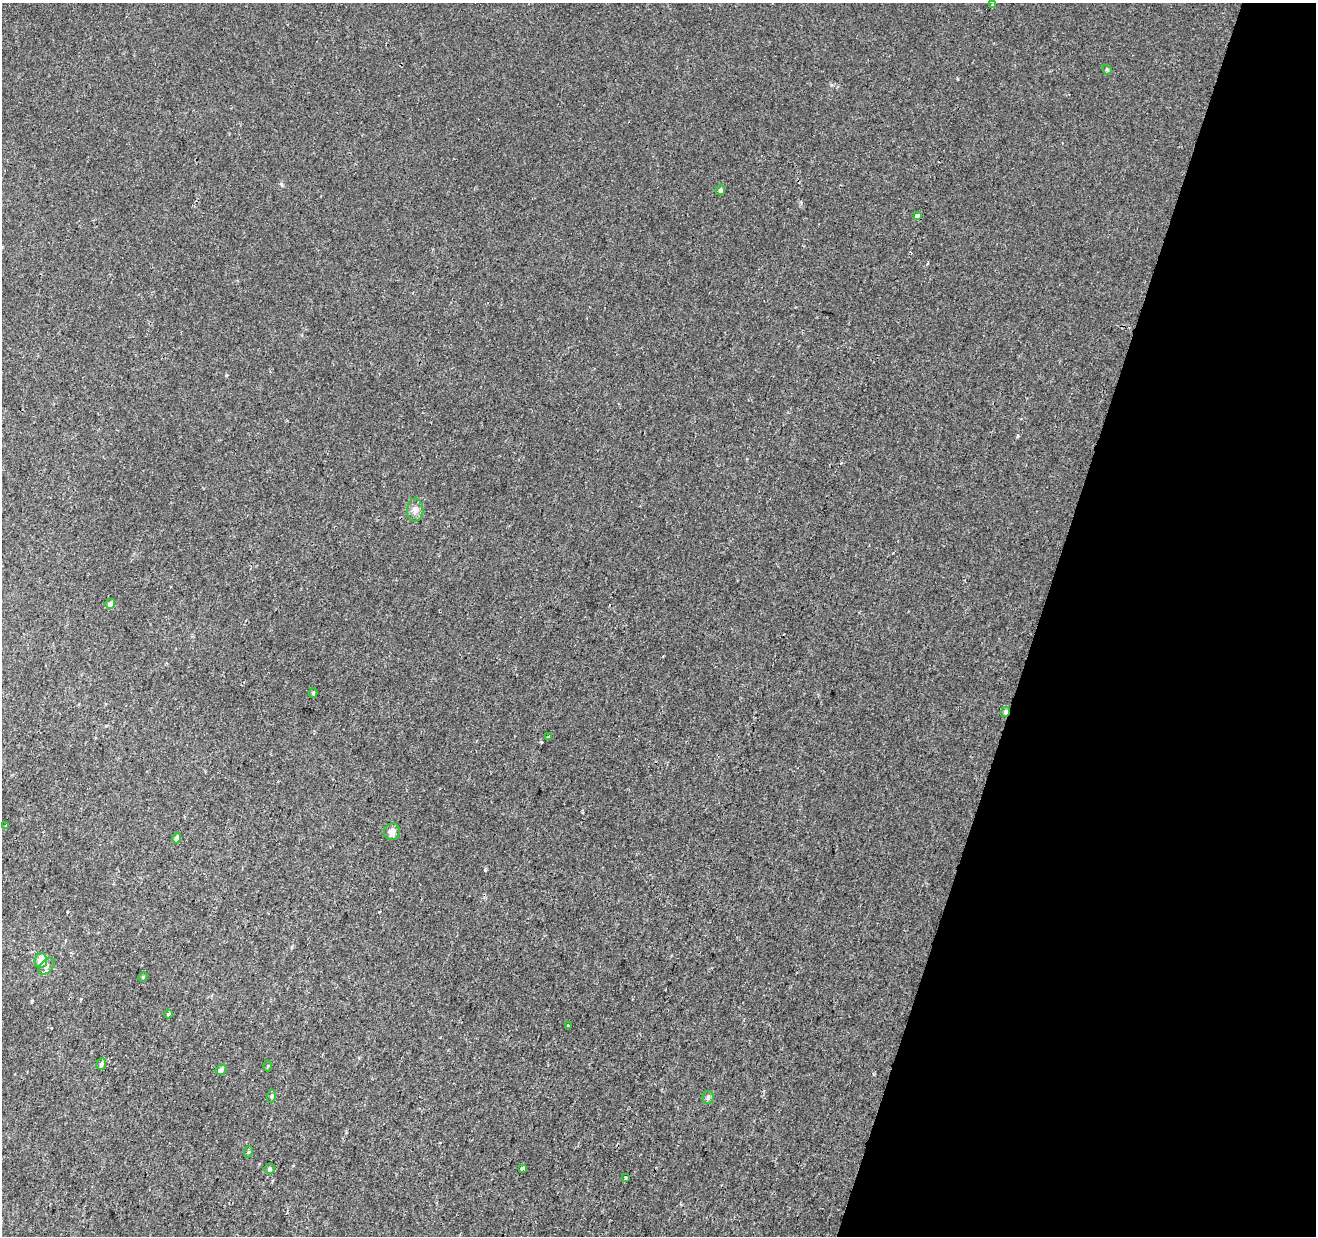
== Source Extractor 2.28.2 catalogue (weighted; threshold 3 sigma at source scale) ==
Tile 8 of 4 x 4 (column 4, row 2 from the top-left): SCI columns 3968-5281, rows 2791-4024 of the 5293 x 5519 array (HDU 1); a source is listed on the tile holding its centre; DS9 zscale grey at full resolution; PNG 1318 x 1238 px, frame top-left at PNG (2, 3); each listed source drawn as its Kron ellipse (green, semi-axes under 4 px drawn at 4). Shown black and unused: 21% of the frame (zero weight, under 2 of 3 exposures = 2% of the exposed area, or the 3 px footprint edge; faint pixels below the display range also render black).
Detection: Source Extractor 2.28.2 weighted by HDU 2 'WHT'; one run over the whole footprint, this tile lists its part. Background 0.00152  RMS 0.0029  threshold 0.0131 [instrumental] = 3 sigma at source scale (4.5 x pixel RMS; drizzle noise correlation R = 1.50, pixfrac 1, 0.0396/0.0396 arcsec/px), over >= 5 px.
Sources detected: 27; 1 cosmic-ray / hot-pixel residue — neither listed nor drawn; the other 26 listed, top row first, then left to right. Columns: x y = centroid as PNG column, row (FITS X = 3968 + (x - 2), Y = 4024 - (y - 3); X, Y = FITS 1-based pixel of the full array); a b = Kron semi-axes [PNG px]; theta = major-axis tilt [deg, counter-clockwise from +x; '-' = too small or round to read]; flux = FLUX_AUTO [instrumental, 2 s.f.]
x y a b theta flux
993 5 3 3 - 0.49
1107 70 5 3 - 0.38
720 190 5 4 - 0.53
917 216 4 3 - 16
415 510 11 8 89 1.5
110 604 5 5 - 1.4
313 693 4 3 - 0.44
1006 712 5 4 - 1.2
549 736 4 3 - 2
6 826 3 2 - 0.27
392 832 8 8 - 1.3
177 838 5 4 - 1
41 961 7 6 - 3.2
46 966 10 6 46 1.1
143 977 5 4 - 0.28
168 1014 4 4 - 0.43
568 1025 3 3 - 0.4
101 1064 6 4 70 0.76
268 1066 5 3 - 0.26
221 1070 6 4 33 1.1
272 1096 6 4 71 0.37
708 1097 6 5 - 0.5
248 1152 6 3 70 0.32
522 1168 4 3 - 1
269 1169 5 5 - 0.53
626 1178 4 3 - 1.2
Overlapping masked pixels (flux is a lower limit): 2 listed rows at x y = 917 216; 1006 712
Unlisted compact peaks at least as high as the median listed source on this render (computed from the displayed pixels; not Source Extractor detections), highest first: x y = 281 184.